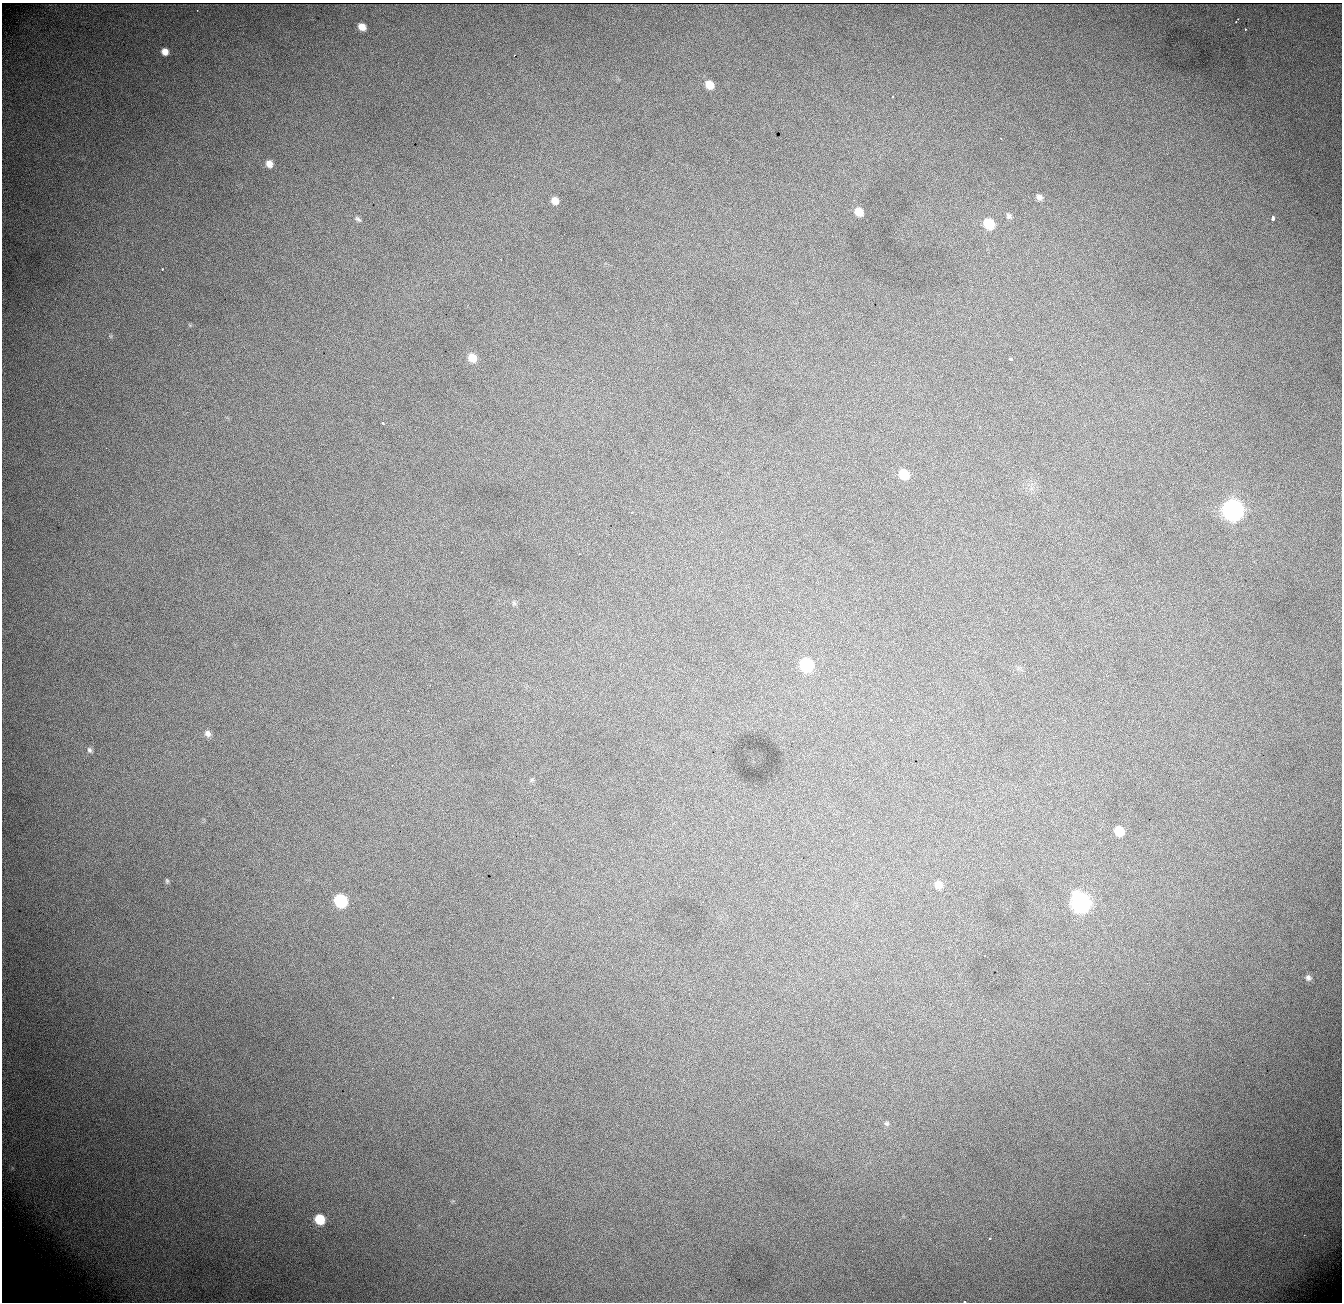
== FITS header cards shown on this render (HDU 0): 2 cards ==
NAXIS1  = 1340
NAXIS2  = 1300

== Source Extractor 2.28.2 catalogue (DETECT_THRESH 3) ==
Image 1340 x 1300 px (HDU 0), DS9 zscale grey, 1 PNG px = 1 image px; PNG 1344 x 1304 px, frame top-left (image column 1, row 1300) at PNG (2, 3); no overlay
Background 1050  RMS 13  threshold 38.6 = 3 sigma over >= 5 px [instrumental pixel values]
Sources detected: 48; all 48 listed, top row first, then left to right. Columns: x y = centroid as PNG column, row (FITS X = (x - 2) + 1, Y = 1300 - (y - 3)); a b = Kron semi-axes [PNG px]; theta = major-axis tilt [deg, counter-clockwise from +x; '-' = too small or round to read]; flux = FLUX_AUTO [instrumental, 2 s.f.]
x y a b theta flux
1238 19 3 2 - 820
1236 21 3 3 - 1100
362 27 6 5 - 8000
1245 29 3 2 - 2100
165 52 7 6 - 6900
514 55 3 2 - 510
709 85 8 7 - 12000
893 97 3 2 - 8100
1001 138 3 2 - 530
269 164 8 7 - 6500
1039 197 7 6 - 3300
555 201 7 6 - 6600
859 212 8 7 - 12000
1008 216 8 6 -70 2200
358 219 9 5 -40 2100
1273 219 5 3 - 11000
989 223 8 7 - 32000
501 260 3 2 - 750
162 269 3 2 - 1300
472 358 9 8 - 12000
1010 359 4 3 - 3100
383 423 4 3 - 2900
106 448 2 2 - 410
904 474 8 7 - 23000
1233 510 9 9 - 620000
631 513 3 2 - 810
461 552 2 2 - 640
514 603 7 5 -83 1800
806 664 9 8 - 73000
890 720 3 2 - 1000
208 733 8 7 - 3800
89 750 8 6 -66 2300
392 766 2 2 - 450
532 779 6 4 0 1200
1119 831 8 7 - 20000
167 881 6 5 - 1300
938 885 8 7 - 7600
340 901 8 7 - 85000
1081 903 10 8 -54 420000
985 956 2 2 - 550
1308 978 8 7 - 3000
393 997 3 2 - 840
886 1124 6 6 - 1900
320 1219 7 7 - 30000
1304 1235 3 3 - 640
990 1238 3 2 - 1200
862 1251 2 2 - 760
964 1302 3 2 - 4100
At the frame edge (FLAGS 8, measured only in part): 1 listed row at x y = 964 1302